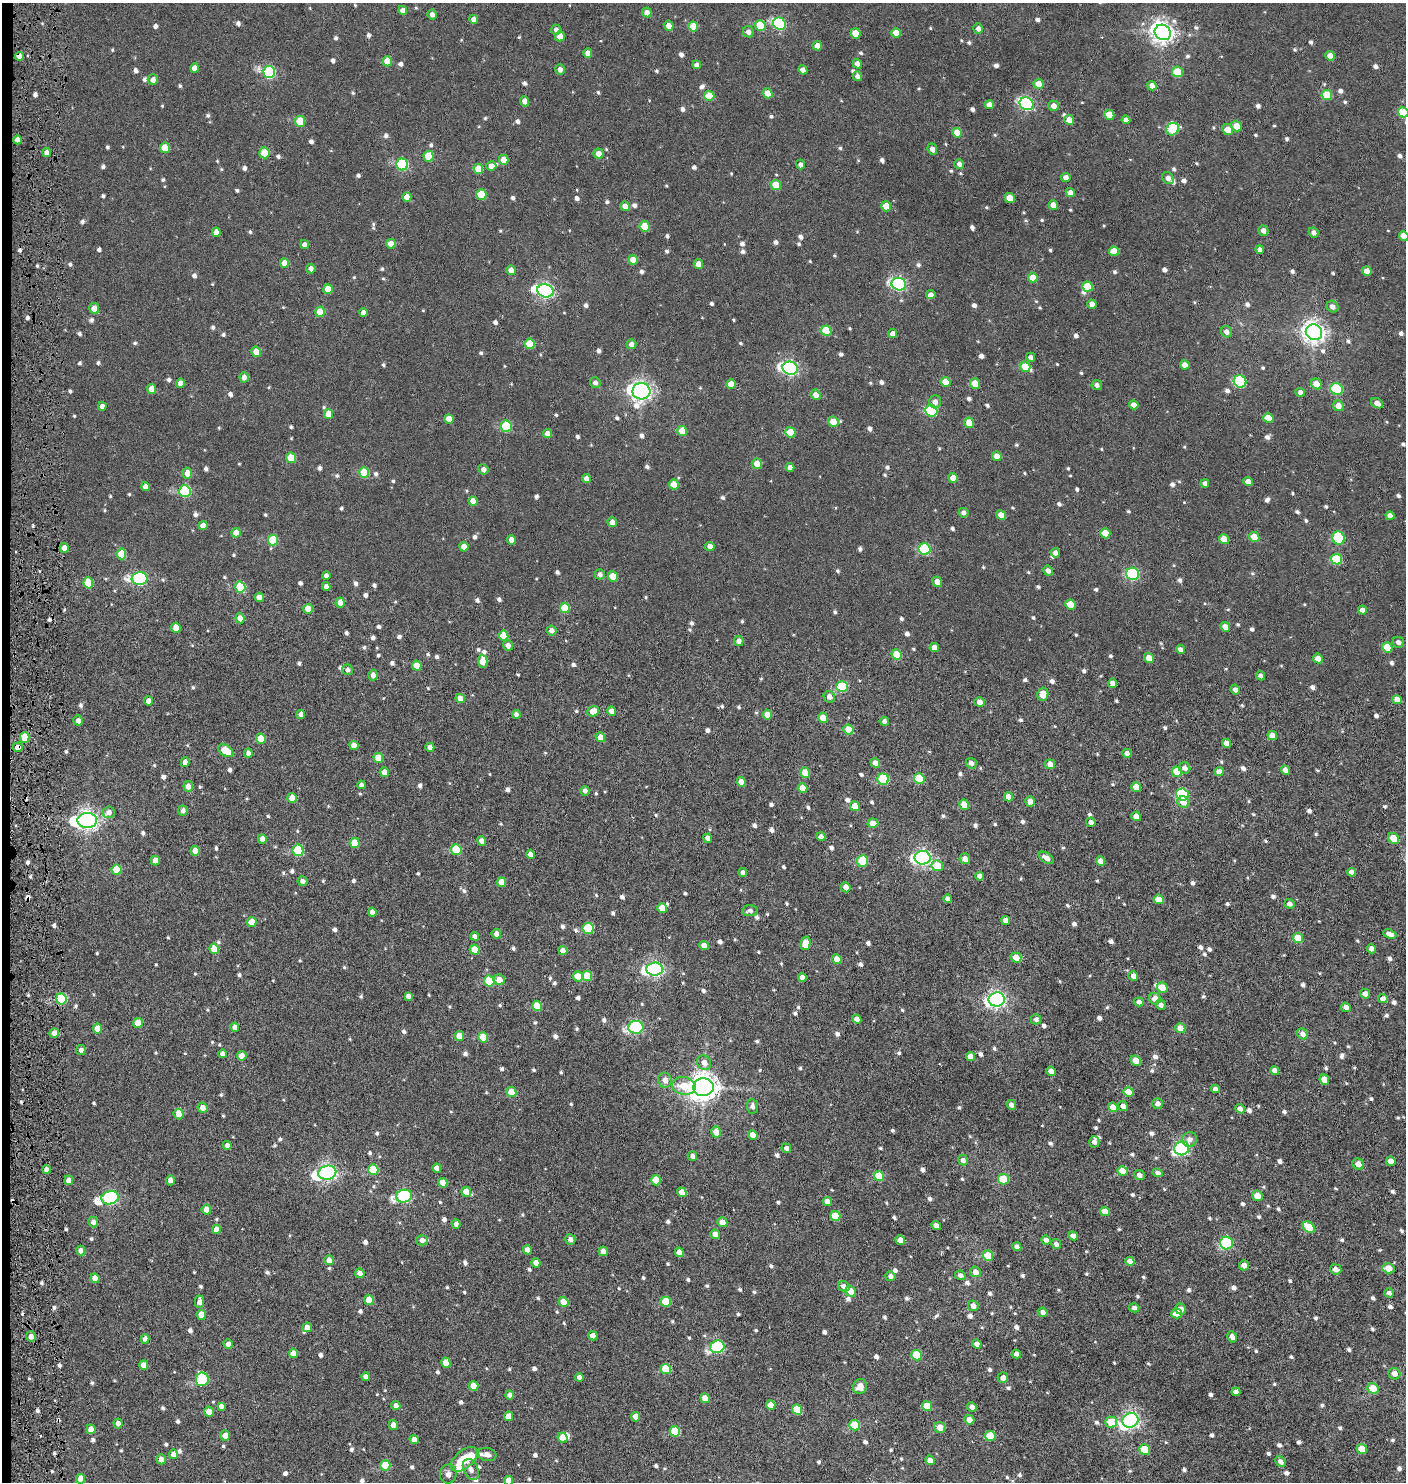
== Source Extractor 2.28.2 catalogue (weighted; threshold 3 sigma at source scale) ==
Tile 4 of 3 x 3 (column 1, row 2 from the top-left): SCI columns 200-1603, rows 1481-2960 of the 4514 x 4441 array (HDU 1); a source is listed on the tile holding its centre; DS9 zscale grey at full resolution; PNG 1408 x 1484 px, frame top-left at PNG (2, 3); each listed source drawn as its Kron ellipse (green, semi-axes under 4 px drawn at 4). Shown black and unused: <1% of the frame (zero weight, under 4 of 8 exposures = <1% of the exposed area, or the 3 px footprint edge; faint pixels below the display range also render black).
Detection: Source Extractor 2.28.2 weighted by HDU 2 'WHT'; one run over the whole footprint, this tile lists its part. Background 0.00279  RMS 0.0029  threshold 0.0118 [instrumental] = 3 sigma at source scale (4.09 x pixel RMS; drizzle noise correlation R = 1.36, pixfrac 0.8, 0.05/0.05 arcsec/px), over >= 5 px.
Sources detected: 1144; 2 inside a brighter object's white glare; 6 cosmic-ray / hot-pixel residue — neither listed nor drawn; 10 inside a brighter listed object's ellipse — not listed separately; of the other 1126, all 500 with FLUX_AUTO >= 1.04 (the completeness limit of this list) listed and drawn (626 fainter detections not listed), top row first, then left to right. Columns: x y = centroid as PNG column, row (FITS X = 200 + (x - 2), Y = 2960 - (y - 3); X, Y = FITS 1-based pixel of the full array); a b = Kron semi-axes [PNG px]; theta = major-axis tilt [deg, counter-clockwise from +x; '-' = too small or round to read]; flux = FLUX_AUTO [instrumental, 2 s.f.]
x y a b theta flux
403 10 4 4 - 1.6
647 12 5 4 - 1.6
432 14 5 4 - 1.2
474 19 4 4 - 1.6
779 24 7 6 - 28
760 25 5 5 - 7.5
669 26 5 4 - 1.7
693 26 5 5 - 5.3
978 29 5 4 - 1.2
556 30 5 5 - 1.2
748 32 6 5 - 1.3
1163 32 8 7 - 200
856 33 5 5 - 4.4
896 33 5 4 - 3
560 36 5 4 - 2.1
817 46 5 4 - 1.9
588 53 5 4 - 1.8
19 56 4 4 - 1.4
1330 56 5 4 - 2.3
387 61 5 4 - 4
857 64 5 4 - 1.5
697 65 4 4 - 1.1
195 68 5 4 - 1.8
560 69 5 5 - 1.4
803 70 5 4 - 1.6
269 72 6 6 - 29
1178 72 6 5 - 6.8
857 76 5 4 - 1.2
153 80 5 5 - 1.5
1038 84 5 5 - 3.1
1152 86 5 4 - 1.7
768 93 5 4 - 4.4
1327 95 5 5 - 8.8
709 96 5 5 - 5.3
525 101 5 4 - 1.6
1026 104 7 6 - 43
989 105 4 4 - 2.3
1053 106 5 5 - 1.7
1403 112 5 5 - 7.5
1109 115 5 5 - 5.9
1069 120 5 4 - 2.5
1126 120 4 4 - 1.6
300 121 5 5 - 6.7
1236 126 5 5 - 3.1
1173 129 7 6 - 10
1228 130 5 5 - 3
957 133 5 4 - 4
17 140 4 4 - 1.6
165 148 5 5 - 5.3
932 149 6 4 -67 1.4
47 152 4 3 - 1.2
264 153 5 5 - 5.6
599 154 5 5 - 2.1
428 156 5 5 - 6.8
504 160 5 5 - 3.3
402 164 6 6 - 21
959 164 5 4 - 1.2
800 165 5 4 - 1.1
491 166 5 5 - 2.1
478 169 5 5 - 3.8
1066 177 5 4 - 1.5
1168 178 7 5 -48 1.2
776 185 5 5 - 5.9
1070 193 4 4 - 1.8
481 194 5 5 - 7
407 197 5 4 - 1.9
1010 198 5 4 - 3.7
1053 205 5 4 - 2.3
625 206 5 4 - 2.1
886 206 5 4 - 3.3
645 226 5 5 - 6.4
1263 231 5 5 - 1.5
216 232 5 4 - 2.1
1314 233 5 4 - 1.2
1404 236 5 4 - 2.8
391 244 5 4 - 2.7
304 245 4 4 - 1.1
1260 249 4 4 - 1.1
1114 251 5 4 - 4.1
633 260 5 5 - 3
284 263 5 4 - 2.6
698 264 5 4 - 2.3
311 269 5 4 - 1.2
511 270 5 4 - 2.2
1367 271 5 4 - 2.4
1033 278 5 5 - 3.8
899 284 7 6 - 51
1087 287 5 5 - 7.6
328 289 5 5 - 3.8
545 291 8 6 -14 75
931 295 5 4 - 1.5
1092 304 5 4 - 1.9
1333 307 6 5 - 1.4
94 308 5 5 - 2.5
320 312 5 4 - 4.7
363 312 4 4 - 1.3
826 331 5 5 - 8.1
1226 332 6 5 - 1.5
1314 332 8 7 - 190
892 334 4 4 - 1.5
530 344 5 5 - 6.5
631 344 5 5 - 1.3
256 352 5 4 - 3.6
1031 357 4 4 - 1.1
1185 365 5 4 - 2.1
1025 367 6 5 - 5.2
790 368 8 6 -17 69
244 377 5 4 - 1.5
1240 381 6 6 - 24
946 382 5 4 - 4
180 383 4 4 - 1.6
595 383 5 5 - 1
731 384 5 4 - 3.6
975 384 5 5 - 4.7
1316 384 6 5 - 3.3
1097 385 5 5 - 1.2
151 389 5 4 - 2.5
1337 389 6 5 - 18
641 391 9 8 - 160
1300 392 5 4 - 1.2
816 395 5 5 - 1.7
935 402 6 5 - 1.4
1377 403 6 4 -32 1.8
1134 405 5 4 - 1.8
102 406 4 4 - 1.6
1338 406 5 5 - 2.2
931 411 6 5 - 20
328 414 5 4 - 4.5
1268 418 5 4 - 4.3
449 419 5 4 - 2.8
833 422 5 5 - 3.9
969 423 5 4 - 4.8
506 426 5 5 - 15
682 431 5 5 - 4.9
790 432 5 5 - 5.5
547 434 4 4 - 2.1
997 456 5 4 - 2.5
291 458 5 5 - 5.9
757 464 5 5 - 2.8
790 467 4 4 - 1.4
483 469 5 5 - 1.3
187 473 5 5 - 2.5
364 473 5 5 - 8.7
953 478 5 4 - 3.9
586 479 4 4 - 1.6
1248 482 5 4 - 1.8
1205 483 4 4 - 1.1
674 485 5 5 - 3.7
145 487 4 4 - 1.7
185 491 6 5 - 21
473 501 5 4 - 2.3
963 513 5 5 - 1.1
1001 515 5 4 - 2.9
1390 516 4 4 - 1.5
612 522 5 4 - 1.8
203 525 4 4 - 2.1
236 533 5 4 - 3.2
1105 533 5 4 - 4.5
1254 537 5 5 - 4.2
1339 538 7 6 - 16
1224 539 5 4 - 3.7
273 540 5 5 - 10
511 540 4 4 - 1.9
710 546 5 4 - 1.7
464 547 5 4 - 2.3
64 548 5 4 - 2.5
925 549 6 5 - 19
1055 553 5 4 - 1.1
121 554 5 5 - 5.8
1336 559 5 5 - 11
1048 571 5 4 - 1.3
600 574 5 5 - 1.2
1133 574 6 6 - 30
326 576 4 4 - 1
613 576 5 5 - 5
140 579 8 6 -3 40
937 582 5 5 - 1.9
88 583 5 5 - 7.1
240 587 5 5 - 12
326 587 4 4 - 1.5
259 597 5 4 - 3.1
340 603 5 4 - 2.4
1070 604 5 5 - 4.6
565 608 5 5 - 6.6
308 609 5 4 - 3.2
1362 610 4 4 - 1.6
240 618 5 4 - 1.8
1225 627 5 4 - 2.1
176 628 5 4 - 2.5
551 630 5 5 - 1.3
503 636 5 5 - 4.9
739 641 5 4 - 1.2
1398 642 6 5 - 1.1
508 645 5 5 - 1.4
934 647 4 4 - 2.3
1387 647 5 5 - 6.1
1180 649 5 4 - 1.2
896 654 5 5 - 4.2
1149 658 5 4 - 2.6
1318 658 5 4 - 1.7
483 661 6 5 - 4
417 666 5 4 - 3.8
348 670 5 5 - 1
373 675 5 4 - 1.6
1261 676 5 4 - 1.2
1113 683 4 4 - 1.6
842 687 6 5 - 15
1235 689 5 4 - 1.2
1043 694 6 5 - 3.7
829 697 6 5 - 1.5
460 698 5 4 - 2.1
1397 700 5 4 - 2.5
148 701 4 4 - 1.8
980 702 5 5 - 1.6
593 711 5 5 - 3.3
612 711 5 4 - 2
301 714 4 4 - 1.1
516 714 4 4 - 1.1
767 715 5 5 - 3.1
823 718 5 4 - 3.1
78 721 5 4 - 1.1
884 721 5 4 - 1.1
848 730 5 5 - 3.7
1272 736 5 4 - 2.6
25 737 5 5 - 6.1
600 737 5 4 - 2.4
261 738 5 4 - 5
1226 743 5 4 - 2
354 745 5 4 - 2.9
18 747 5 4 - 2.1
430 747 4 4 - 1.6
226 751 8 5 -34 6.5
248 753 4 4 - 1.4
1127 753 5 4 - 1.2
378 758 5 4 - 4.4
185 762 5 4 - 1.7
875 763 5 4 - 1.9
971 763 5 5 - 1.2
1050 764 5 4 - 2
1185 768 6 5 - 1.4
1285 770 5 4 - 1.6
384 772 5 4 - 1.9
1177 772 5 5 - 5.8
1219 772 4 4 - 2
805 773 5 5 - 3.8
919 778 5 5 - 8.1
883 779 6 5 - 14
741 782 5 4 - 2.2
361 785 4 4 - 1.1
188 786 5 4 - 1.8
1136 787 5 4 - 3.3
802 788 5 4 - 3
585 791 5 4 - 1.1
1182 795 6 6 - 20
1009 797 5 4 - 2.2
292 798 5 4 - 3.5
1030 801 5 4 - 1.5
1183 802 6 5 - 2.8
964 805 5 4 - 4.2
855 806 5 4 - 3.6
183 811 5 4 - 1.1
109 812 6 6 - 1.5
1136 816 5 4 - 3.3
87 820 10 7 1 150
1091 822 5 4 - 1.2
873 823 5 4 - 3.3
821 837 4 4 - 1.4
708 838 5 4 - 1.8
1394 838 6 5 - 4.1
262 839 4 4 - 1.9
482 841 5 4 - 1.5
355 843 5 5 - 6.1
298 850 6 5 - 15
456 850 5 5 - 8.8
195 851 5 4 - 2.7
531 854 5 4 - 1.5
922 858 8 7 - 82
1046 858 8 5 -33 1.9
965 859 5 5 - 1.8
155 861 5 4 - 2.4
862 861 6 5 - 9.5
1100 861 5 4 - 2.2
937 866 6 5 - 6.9
117 870 5 5 - 6.4
1351 872 4 4 - 1.7
743 873 4 4 - 1.7
979 876 4 4 - 1.3
302 881 5 4 - 1.1
501 882 5 4 - 3
846 887 5 4 - 2.2
947 899 4 4 - 1.2
1159 899 5 4 - 3.8
1289 904 5 4 - 1.1
662 908 5 4 - 3.4
750 911 8 5 6 1.2
372 912 4 4 - 1.6
1006 920 5 4 - 1.8
252 922 5 5 - 4
588 928 5 5 - 14
496 934 5 4 - 1.6
1390 934 7 4 -20 1.7
475 936 4 4 - 1.2
1298 938 5 5 - 5
805 943 7 5 75 3.6
704 945 5 4 - 2
214 949 5 4 - 4.7
1372 949 5 4 - 1.4
475 950 5 5 - 3.9
563 951 5 4 - 2.1
1016 957 5 5 - 3.9
837 959 5 4 - 2.8
655 969 8 6 5 77
578 976 5 5 - 4.7
587 976 5 5 - 5.4
1133 976 5 4 - 1.8
802 977 4 4 - 1.5
499 980 6 5 - 2.3
489 981 5 5 - 10
1162 988 5 5 - 4.7
1365 994 5 4 - 1.7
408 996 4 4 - 1.2
61 999 5 5 - 15
997 999 8 7 - 98
1155 999 6 5 - 2.8
1383 999 5 4 - 1.6
1139 1002 5 4 - 1.1
1161 1005 5 5 - 1.2
537 1006 5 5 - 6.7
1346 1007 5 4 - 1.5
857 1019 5 4 - 1.8
1036 1019 5 5 - 1.1
138 1023 5 5 - 4.3
235 1027 4 4 - 1.6
636 1027 7 6 - 38
1180 1028 5 4 - 3.5
98 1029 5 4 - 3.5
54 1033 5 4 - 2.2
1303 1034 6 5 - 1.9
459 1036 5 4 - 2.7
483 1037 5 5 - 5.3
81 1050 5 4 - 1
222 1054 4 4 - 1.1
242 1056 5 4 - 3
971 1056 5 4 - 2
1136 1061 5 4 - 3.7
704 1063 7 6 - 1.9
1051 1071 5 4 - 1.9
1275 1071 4 4 - 1.6
1324 1079 5 4 - 2.6
665 1080 7 6 - 1.9
684 1086 12 9 -10 5.5
703 1087 10 9 - 360
1215 1089 4 4 - 1.3
511 1092 5 5 - 4.5
1129 1092 5 4 - 4.9
1158 1104 5 5 - 1.4
1011 1105 5 4 - 1.3
752 1106 7 5 -85 1.2
1123 1106 5 4 - 1.3
1113 1107 5 4 - 3.2
202 1108 5 5 - 2
1240 1109 5 4 - 1.3
179 1114 5 5 - 2.1
716 1132 5 5 - 3
753 1135 5 4 - 2.5
1190 1139 7 7 - 1.4
1094 1142 5 5 - 1.2
227 1145 4 4 - 1.1
786 1148 5 4 - 1.2
1182 1148 7 7 - 53
692 1156 5 4 - 1.3
963 1160 5 5 - 1.1
1391 1161 5 4 - 2.3
1358 1164 6 5 - 2
437 1168 4 4 - 1.8
46 1170 4 4 - 1.2
373 1170 5 5 - 9.2
1122 1171 5 5 - 4.3
327 1173 9 7 13 100
1158 1173 5 4 - 1.1
1139 1175 5 4 - 1.4
879 1176 5 5 - 6.5
1003 1179 5 5 - 7.9
69 1180 5 4 - 1.9
170 1180 5 4 - 1.4
656 1180 5 5 - 5.5
443 1183 5 4 - 3.3
466 1192 5 4 - 3.8
682 1192 5 4 - 2.9
404 1196 8 6 12 42
1257 1196 5 5 - 3.3
110 1198 9 6 15 51
827 1202 5 4 - 2.2
206 1210 5 5 - 2.4
1105 1212 5 4 - 2.9
835 1216 5 5 - 6.4
93 1222 5 5 - 1.3
722 1222 5 5 - 2.7
456 1224 4 4 - 1.1
936 1225 5 4 - 1.6
1309 1227 7 5 -41 7
216 1229 4 4 - 1.9
715 1234 5 4 - 2
1073 1236 5 4 - 1.7
570 1239 6 5 - 1.3
422 1240 6 5 - 1.3
900 1240 5 4 - 2.6
1046 1240 5 4 - 2.1
1226 1243 6 6 - 28
1056 1244 5 4 - 1.3
1017 1247 4 4 - 1.5
81 1250 5 4 - 1.4
527 1250 4 4 - 1.8
603 1251 5 4 - 1.9
679 1252 5 4 - 2.9
988 1256 5 5 - 5.8
329 1260 5 4 - 2.4
1130 1261 5 4 - 1.6
536 1263 4 4 - 2.1
1244 1265 5 5 - 1.5
1388 1268 6 5 - 3.7
1336 1269 6 5 - 1.8
975 1272 5 5 - 1.7
360 1273 5 4 - 1.4
960 1275 5 4 - 1.1
890 1276 5 5 - 1.1
95 1278 5 4 - 3
844 1286 6 5 - 1.4
851 1291 6 5 - 3.1
1389 1293 5 4 - 1.1
369 1300 5 4 - 4.5
199 1302 6 4 88 1.7
564 1302 5 4 - 4.5
666 1302 5 5 - 7.1
973 1306 5 5 - 1.7
1134 1308 5 4 - 1.1
1181 1309 5 5 - 1.8
1043 1312 5 4 - 1.3
1176 1313 5 5 - 3.5
201 1315 5 4 - 3.3
307 1327 5 4 - 1.6
31 1336 5 4 - 1.7
593 1336 5 4 - 2.4
1232 1337 6 4 -61 1.5
145 1339 4 4 - 1.6
228 1344 4 4 - 1.4
977 1344 5 4 - 1.3
717 1347 7 6 - 34
293 1353 5 4 - 2.7
1016 1354 5 4 - 1.3
917 1355 5 5 - 7.1
446 1363 5 4 - 3
144 1365 5 4 - 2.2
666 1369 5 5 - 8
1394 1374 6 5 - 1.9
366 1377 4 4 - 1.6
579 1377 4 4 - 1.3
1003 1378 5 5 - 1.9
202 1379 7 6 - 19
474 1386 5 4 - 4.2
860 1386 8 6 52 2.9
1373 1388 6 5 - 4.4
1236 1392 4 4 - 1.1
510 1395 4 4 - 1.6
705 1398 5 4 - 3.1
771 1405 5 4 - 2.6
221 1406 4 4 - 1.2
396 1406 4 4 - 1.4
927 1406 5 4 - 4.9
972 1407 5 4 - 1.3
797 1410 5 5 - 5.4
209 1412 5 5 - 2.5
508 1416 5 4 - 2.4
636 1417 5 4 - 2.6
969 1420 5 4 - 2.1
1130 1420 8 7 - 100
1111 1422 6 5 - 5.8
118 1423 5 4 - 1.2
393 1425 5 4 - 1.6
855 1425 5 5 - 9.4
940 1427 6 5 - 2.6
91 1429 5 4 - 2.4
675 1431 5 5 - 8.7
225 1436 5 4 - 2.3
990 1436 5 5 - 6.5
563 1438 5 4 - 3.8
414 1440 4 4 - 2.1
1145 1449 5 5 - 5.9
1362 1449 5 5 - 4.5
173 1454 5 4 - 1.5
487 1454 9 6 -14 1.3
161 1459 5 4 - 2
464 1459 16 9 40 7.9
930 1460 5 4 - 2.1
1281 1462 5 4 - 1.4
385 1465 5 5 - 7.9
471 1469 11 7 -66 1.4
448 1474 9 8 - 1.2
81 1479 5 4 - 3.5
509 1481 5 4 - 2.7
Overlapping masked pixels (flux is a lower limit): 2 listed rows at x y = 19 56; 18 747
Isophote crosses this tile's border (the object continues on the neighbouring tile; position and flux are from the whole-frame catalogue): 3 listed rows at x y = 1403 112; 1404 236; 509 1481